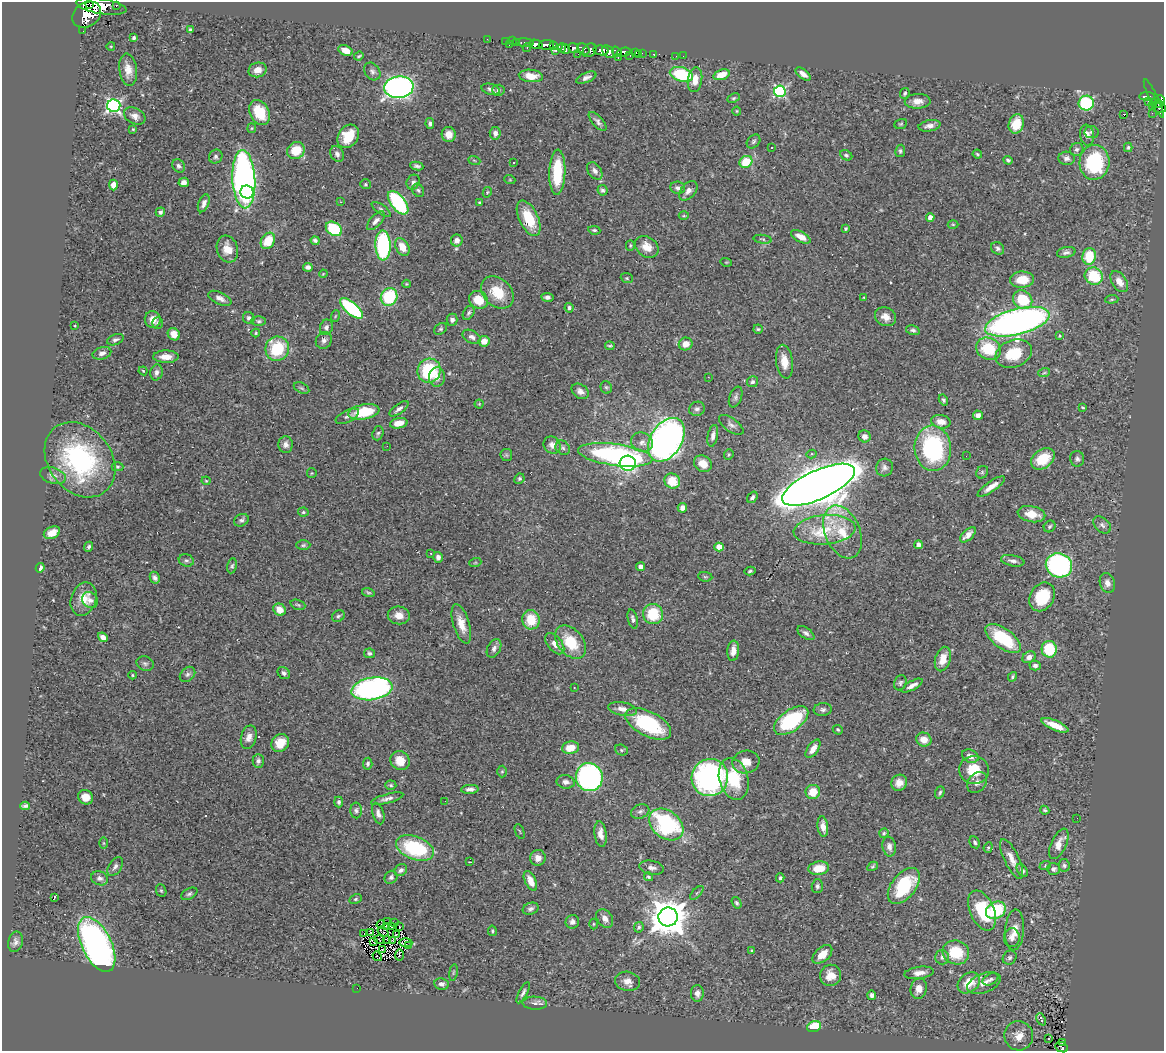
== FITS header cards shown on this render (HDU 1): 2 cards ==
NAXIS1  =                 1162
NAXIS2  =                 1049

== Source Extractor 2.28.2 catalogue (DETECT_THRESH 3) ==
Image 1162 x 1049 px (HDU 1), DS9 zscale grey, 1 PNG px = 1 image px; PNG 1166 x 1053 px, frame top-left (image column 1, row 1049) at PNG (2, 2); each listed source drawn as its Kron ellipse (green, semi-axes under 4 px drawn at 4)
Background 0.597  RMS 0.032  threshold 0.0963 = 3 sigma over >= 5 px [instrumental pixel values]
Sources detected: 433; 1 with non-positive FLUX_AUTO (blend fragments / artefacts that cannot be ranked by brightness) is neither listed nor drawn; the other 432 listed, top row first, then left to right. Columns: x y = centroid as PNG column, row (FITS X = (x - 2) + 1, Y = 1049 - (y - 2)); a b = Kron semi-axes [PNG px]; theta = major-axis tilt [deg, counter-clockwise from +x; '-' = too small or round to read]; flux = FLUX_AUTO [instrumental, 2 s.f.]
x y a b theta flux
90 5 2 2 - 16000
116 5 3 3 - 19
101 6 25 7 -9 930
87 15 15 12 32 1300
190 30 4 4 - 5.2
83 31 2 2 - 2.5
134 38 3 3 - 4.5
487 39 2 2 - 5.3
505 41 2 2 - 4.4
512 41 3 2 - 4.7
516 42 3 2 - 15
525 43 9 3 -6 46
536 44 6 4 -15 300
509 45 3 2 - 19
546 45 7 5 3 220
111 46 4 3 - 1.7
553 46 3 3 - 51
527 48 4 3 - 6.3
561 48 5 4 - 71
573 48 5 4 - 110
566 49 5 3 - 35
583 49 6 5 - 65
346 50 7 5 -23 20
589 50 8 6 43 230
601 50 7 5 -9 410
556 51 3 2 - 9.8
608 52 7 5 -52 260
617 52 6 3 -51 160
624 52 7 4 10 240
635 52 3 3 - 9.3
642 53 2 2 - 2.5
638 54 2 2 - 7.8
654 54 4 3 - 17
578 55 3 2 - 8.8
359 56 5 3 - 2.9
630 56 3 3 - 24
676 56 2 2 - 4.6
683 56 2 2 - 2.2
618 58 3 2 - 12
128 70 16 9 -82 21
258 70 9 7 15 20
372 71 9 7 -53 7.3
681 74 12 7 -16 140
803 74 9 4 -38 13
721 75 8 5 20 31
531 76 12 6 -5 29
586 78 11 5 23 7.7
695 80 12 7 81 24
399 87 14 11 7 900
491 89 9 5 -16 6.9
498 90 6 5 - 4.7
780 91 6 5 - 280
905 93 5 4 - 3.5
1147 96 8 3 -1 100
734 98 6 4 27 3.1
1154 98 21 3 -64 33
1160 100 5 3 - 45
918 101 13 7 2 17
1148 101 3 2 - 3.8
1086 103 7 7 - 170
1159 103 4 3 - 72
1153 105 3 2 - 12
114 106 6 6 - 510
1159 108 7 5 -6 38
737 111 4 4 - 2.2
260 112 13 9 -63 69
1152 113 2 2 - 13
1124 114 3 3 - 37
135 116 11 7 -29 12
598 121 12 5 -48 7.7
430 123 5 4 - 5.9
901 124 6 4 21 3.3
1016 124 10 7 71 40
929 126 11 5 10 11
252 128 5 4 - 2.6
133 129 4 3 - 2
1091 132 7 6 - 4.6
495 133 6 5 - 7.1
449 135 7 7 - 22
1087 135 10 7 -81 11
348 136 12 10 54 61
754 141 8 6 47 4.5
772 147 3 3 - 7.2
1128 147 5 4 - 3.1
1077 149 7 6 - 5.2
296 151 9 8 - 53
900 151 6 5 - 4.2
337 154 8 6 -59 8.4
977 154 5 3 - 2.6
846 155 6 5 - 4.7
216 157 7 6 - 5.9
1067 158 8 6 -3 8.7
474 160 6 3 -19 2.6
1008 160 4 3 - 3.9
513 162 3 3 - 6.2
746 162 7 5 35 60
1094 162 17 15 86 160
179 166 7 5 -56 5.5
417 166 6 4 -9 5.3
595 171 10 6 -54 8.6
557 172 23 8 88 110
244 179 29 11 -87 830
510 180 5 3 - 2
184 182 5 4 - 11
413 182 8 6 62 6
366 184 5 5 - 3
113 185 5 4 - 16
678 188 7 6 - 7.6
418 190 7 5 -57 4.5
602 190 5 5 - 5.9
688 191 11 7 48 12
247 192 6 6 - 190
487 192 5 4 - 2.2
341 202 2 2 - 1.3
204 203 9 5 67 9.2
398 203 14 7 -51 240
480 203 3 3 - 3.8
381 209 11 4 -36 5.5
160 212 5 4 - 4.6
684 216 5 3 - 2.2
930 217 4 4 - 19
529 218 19 9 -64 69
376 221 12 5 46 9.2
953 224 5 3 - 2.2
334 229 9 6 -35 130
846 229 4 3 - 2.5
594 230 6 4 -9 3.6
801 237 11 5 -28 19
763 239 9 4 -8 3.8
457 240 6 6 - 13
268 241 9 6 58 48
315 241 4 3 - 5.1
383 245 15 8 -88 240
630 245 5 4 - 3.1
402 247 9 6 -60 28
647 247 12 9 -36 25
998 248 7 6 - 5.6
227 249 14 10 -72 28
1066 252 9 5 12 6.8
1089 256 8 7 - 72
726 262 6 3 -17 2
308 267 5 4 - 7.1
323 274 4 3 - 1.8
1094 276 9 8 - 88
627 278 6 5 - 3.3
1022 280 12 8 1 40
1119 282 11 7 -57 22
406 284 4 3 - 2.2
497 292 18 14 -44 60
389 297 9 8 - 120
547 297 6 4 -8 6.5
864 297 4 3 - 1.7
220 298 12 6 -26 12
1112 299 6 4 5 3.4
478 300 10 8 -34 47
1023 300 10 9 - 74
352 308 14 6 -40 220
569 308 4 4 - 5.1
469 313 8 5 59 4.8
335 316 6 3 71 2.4
885 317 11 9 -27 16
249 318 6 5 - 5.4
153 319 8 8 - 21
452 320 6 5 - 8.4
259 321 7 5 0 4.2
1017 322 33 12 14 1300
158 323 6 5 - 4
75 326 2 2 - 1.6
326 327 8 6 72 7.8
441 329 7 5 40 3.6
758 329 5 4 - 2.9
913 330 7 4 -13 4.6
256 333 4 4 - 2.7
174 334 6 5 - 22
1060 336 4 2 - 2
472 337 10 6 -27 8.9
115 340 8 5 21 6
324 340 9 7 49 7.9
484 341 5 5 - 20
686 344 7 6 - 17
610 346 5 2 - 2.8
277 349 12 12 - 110
988 349 13 11 -29 89
102 353 9 6 16 11
1014 354 19 13 20 71
166 357 13 6 -1 19
784 362 17 8 -82 29
143 371 4 3 - 1.7
429 371 12 11 - 140
157 372 8 6 74 8.2
1044 373 6 3 19 2.9
437 377 9 8 - 16
708 377 2 2 - 1.1
752 382 5 5 - 4.7
606 387 6 5 - 3.7
302 388 8 5 -27 4.5
580 391 9 6 -36 9.8
736 397 11 6 69 6.4
943 400 6 4 -59 4.3
479 404 4 4 - 2.1
1083 407 4 4 - 2.9
399 409 11 4 37 9.3
697 409 8 7 - 7.1
364 412 16 7 10 83
978 415 5 4 - 11
347 416 13 6 26 7.7
941 422 10 6 -12 20
399 423 9 5 11 25
731 425 14 6 -36 9.3
378 433 7 5 71 4
713 436 11 5 79 9.6
864 436 6 6 - 10
666 440 24 15 58 1100
642 442 11 9 -22 15
286 445 8 7 - 11
552 445 9 8 - 13
387 446 2 2 - 3.2
563 448 8 6 -44 6.1
933 448 23 18 -85 270
812 454 5 4 - 3.5
506 455 6 6 - 3.5
615 455 37 11 -8 430
729 455 5 4 - 3
966 456 2 2 - 1.8
1043 459 13 9 35 64
1077 459 8 7 - 6.7
80 460 41 31 -52 330
628 463 8 7 - 300
703 464 9 7 -35 27
117 467 6 4 -1 3.2
884 468 9 8 - 7.7
982 472 7 5 48 4.1
312 473 5 4 - 2.3
53 476 13 7 -18 13
519 479 5 5 - 3.8
206 481 4 4 - 1.9
672 481 8 7 - 48
818 485 39 14 24 7100
991 487 16 5 35 20
752 497 6 4 54 5.4
682 508 5 4 - 9
303 512 5 4 - 3.4
1031 514 14 8 -12 31
241 520 8 6 27 5.6
1102 525 10 7 -45 8.5
1050 526 6 5 - 3.8
825 530 31 14 5 79
843 532 28 17 -67 66
52 533 8 6 24 20
968 535 9 5 44 18
303 545 7 4 2 3.9
918 545 4 4 - 9
89 547 5 4 - 4.4
719 547 4 4 - 47
431 553 3 2 - 3
438 557 5 4 - 8.1
186 560 8 6 -18 5.2
1013 561 12 5 -11 8.4
475 563 6 4 19 2.1
1059 565 13 12 - 390
232 566 7 5 79 4
640 567 4 4 - 15
40 568 4 3 - 8.1
750 571 5 3 - 3.5
705 577 7 5 -9 3.3
155 578 6 5 - 6.4
1107 583 10 7 -72 14
368 592 6 4 -14 3.2
1042 597 15 12 57 80
84 599 17 12 71 34
90 600 9 7 -43 9.7
298 605 8 4 -19 3.6
280 610 6 5 - 28
653 614 10 10 - 74
399 615 11 9 -8 20
338 616 7 5 33 4.2
633 619 10 4 -76 6.5
531 620 9 8 - 53
461 624 20 8 -73 29
806 633 10 5 -35 7.5
103 637 5 4 - 12
1003 638 20 9 -36 110
571 642 19 12 -50 72
555 644 12 7 -51 15
494 648 10 6 62 8.4
1049 649 8 7 - 90
733 651 10 6 85 17
369 653 5 4 - 4.5
1029 657 7 5 33 13
943 659 12 7 74 32
145 664 9 7 -22 6.4
1035 666 5 5 - 7.4
284 673 7 5 -44 5.4
187 674 8 6 44 6.6
132 675 4 3 - 2
1012 677 5 4 - 3.5
900 683 8 6 67 4.8
912 686 12 4 29 11
574 687 3 2 - 1.3
372 689 21 11 9 630
623 709 14 6 -10 16
823 709 9 6 6 6.5
791 721 20 10 36 190
648 724 25 12 -27 170
1055 725 14 5 -23 33
838 730 5 4 - 3.4
249 737 12 7 76 14
924 740 7 7 - 23
280 743 9 8 - 30
570 748 8 6 9 33
813 749 11 5 56 18
621 750 6 5 - 3.7
970 756 8 6 -23 15
258 761 7 5 -90 6.6
400 761 10 9 - 30
746 762 13 11 11 27
368 764 6 4 84 4.4
974 770 15 14 - 50
502 772 6 5 - 3
589 777 14 13 - 550
710 778 19 18 - 540
734 779 21 14 -74 90
566 782 9 6 -11 9.5
977 782 11 8 49 10
899 783 8 7 - 16
391 785 5 4 - 3.5
470 789 9 4 4 8.7
813 792 7 7 - 37
940 792 6 4 71 3.7
86 797 8 7 - 19
387 799 17 4 16 9.4
445 801 2 2 - 1.4
339 802 5 4 - 4.5
25 806 4 4 - 4.6
356 810 8 6 -89 5.4
1045 810 5 3 - 2.9
640 811 9 7 21 7
378 814 11 5 -73 9.5
1077 818 2 2 - 1.8
666 824 19 13 -39 250
823 827 10 5 -83 16
520 831 8 2 -69 1.8
884 833 4 4 - 2.9
601 834 13 6 -82 16
975 842 6 5 - 4.8
104 843 5 3 - 2.1
1059 844 16 7 65 21
889 847 10 6 -81 11
988 847 5 4 - 3.1
415 848 20 11 -20 170
538 858 8 7 - 15
1012 859 22 7 -64 20
470 862 3 2 - 1.7
1064 865 6 5 - 4.8
115 866 10 6 57 7.7
873 866 6 4 30 3
1045 866 6 4 20 2.4
652 868 12 7 -10 9.6
819 868 10 6 9 40
1054 869 6 6 - 6.9
401 870 7 5 38 7
1022 870 7 4 -56 6
391 877 7 6 - 5.9
648 877 5 3 - 3.4
100 878 8 7 - 7.6
780 878 4 3 - 3.1
530 881 11 5 -64 21
817 886 7 5 88 5.3
904 886 21 12 51 130
161 891 6 5 - 3.3
697 893 8 3 45 3.4
189 894 9 5 29 5.6
54 898 3 2 - 21
355 899 6 4 27 3.4
737 903 6 4 -56 4.4
531 909 8 5 18 5.8
982 910 21 12 -66 120
996 910 10 8 29 120
668 917 9 9 - 5700
605 918 10 7 -56 14
388 922 2 2 - 0.67
572 922 7 6 - 7.1
394 923 2 2 - 0.76
593 924 5 3 - 2.1
381 925 4 2 - 0.48
391 926 2 2 - 3
386 927 3 2 - 1.5
400 927 3 2 - 1.7
639 927 5 4 - 3.9
1015 930 20 9 86 27
492 931 5 4 - 3
383 932 6 3 -37 1.2
371 933 3 2 - 2.3
364 934 4 2 - 1.8
396 935 3 3 - 4
1012 938 9 8 - 12
386 939 2 2 - 1.8
379 940 5 2 - 2.3
392 940 3 2 - 2
15 942 10 7 76 9.1
373 942 4 2 - 2.4
406 943 7 3 -2 4.1
97 944 30 15 -64 780
408 945 3 2 - 3.7
382 950 3 2 - 2.3
752 950 4 3 - 2
956 952 13 12 - 79
822 954 12 7 42 25
399 955 5 2 - 2
377 956 5 2 - 0.12
942 957 7 7 - 8.3
1010 958 7 6 - 6
453 972 8 4 81 2.9
919 973 15 6 8 14
830 975 11 10 - 24
991 979 8 5 27 6
627 981 12 9 -10 17
969 983 12 9 38 38
984 983 17 9 22 17
442 984 7 6 - 9.1
357 988 2 2 - 15
919 989 10 8 78 19
523 993 12 4 63 6.6
697 993 8 6 -88 9.9
872 995 5 4 - 7.4
535 1003 12 6 -1 8.8
1041 1019 6 3 -66 46
814 1027 7 5 22 75
1019 1036 14 14 - 27
1049 1039 3 2 - 1.8
1062 1043 3 2 - 15
1062 1047 7 4 -24 29
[1 non-positive-flux detection neither listed nor drawn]